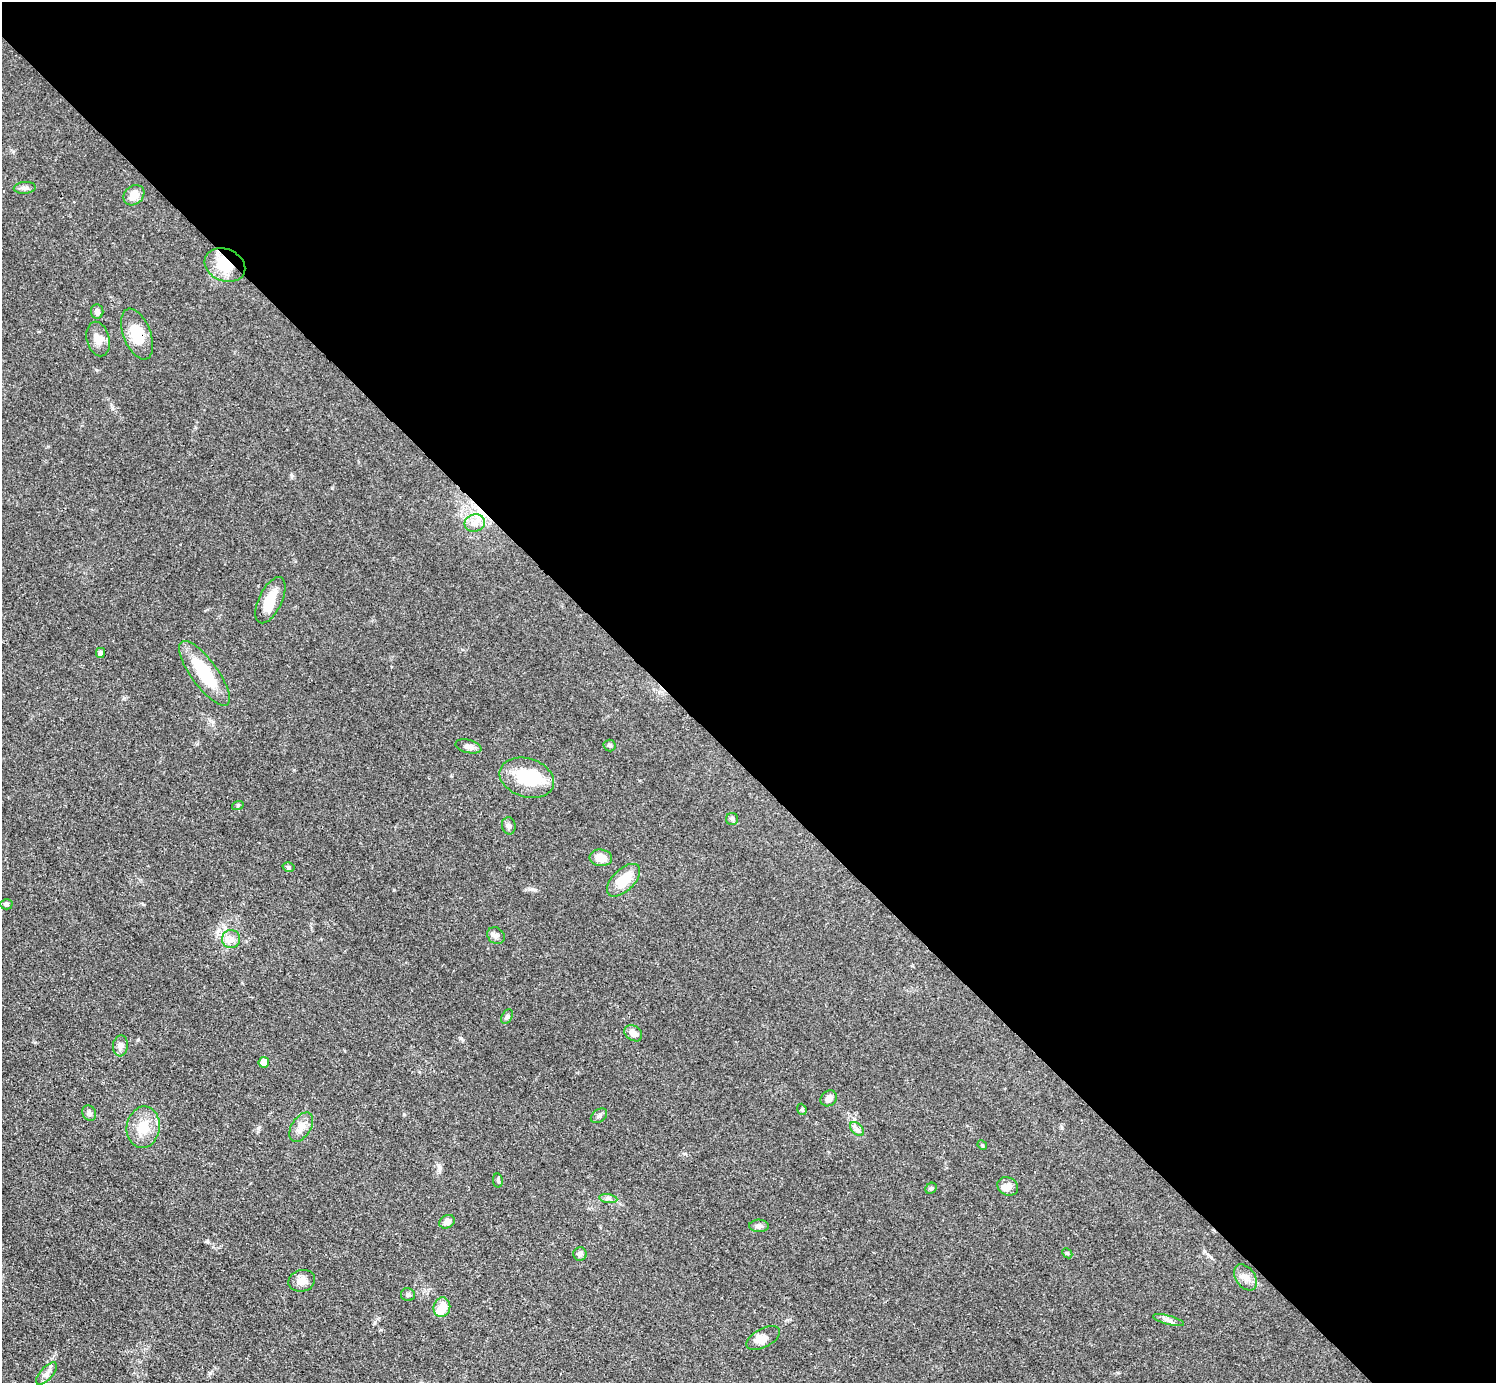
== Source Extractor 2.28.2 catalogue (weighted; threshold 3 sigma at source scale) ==
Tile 8 of 4 x 4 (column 4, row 2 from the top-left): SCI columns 4485-5978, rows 3061-4441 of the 5980 x 5979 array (HDU 1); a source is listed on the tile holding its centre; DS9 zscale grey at full resolution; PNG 1498 x 1385 px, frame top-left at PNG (2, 2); each listed source drawn as its Kron ellipse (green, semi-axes under 4 px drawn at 4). Shown black and unused: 55% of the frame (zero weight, under 3 of 4 exposures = <1% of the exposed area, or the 3 px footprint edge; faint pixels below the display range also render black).
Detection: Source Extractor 2.28.2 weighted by HDU 2 'WHT'; one run over the whole footprint, this tile lists its part. Background 0.049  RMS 0.0048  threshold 0.0217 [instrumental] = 3 sigma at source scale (4.5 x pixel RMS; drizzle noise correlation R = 1.50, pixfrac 1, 0.05/0.05 arcsec/px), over >= 5 px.
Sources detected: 53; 3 inside a brighter object's white glare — neither listed nor drawn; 1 inside a brighter listed object's ellipse — not listed separately; the other 49 listed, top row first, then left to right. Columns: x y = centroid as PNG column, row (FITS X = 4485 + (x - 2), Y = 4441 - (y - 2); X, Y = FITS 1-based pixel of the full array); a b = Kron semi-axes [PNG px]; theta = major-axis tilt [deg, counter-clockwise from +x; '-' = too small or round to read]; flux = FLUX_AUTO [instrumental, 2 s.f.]
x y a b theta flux
25 188 11 6 4 1.6
134 195 11 9 42 5.4
225 265 21 16 -23 14
97 311 7 6 - 1.8
137 334 27 13 -69 12
98 339 17 11 -75 5.1
475 523 10 8 19 3.6
270 600 25 11 64 10
100 653 5 4 - 1.7
204 673 39 13 -54 25
610 745 6 6 - 0.99
468 746 13 6 -13 2.3
527 778 28 19 -18 22
238 805 6 4 19 0.58
732 819 6 6 - 1
509 826 9 7 -79 1.3
601 858 11 8 -5 5.9
288 867 6 4 -17 0.83
624 880 20 11 44 13
6 904 6 5 - 1
496 936 9 8 - 1.8
231 939 9 9 - 2.9
507 1016 8 5 62 1
633 1033 10 7 -37 3.2
120 1046 10 7 85 2.2
264 1062 5 5 - 6.1
829 1098 9 7 43 2.7
802 1109 6 4 -69 0.7
89 1113 8 6 -60 1.5
599 1116 9 6 37 1.3
143 1127 21 16 81 9.8
301 1127 16 9 57 4.3
857 1129 8 5 -45 1.4
982 1145 5 4 - 0.5
498 1181 7 5 -80 0.76
1008 1186 11 9 -28 2.6
931 1188 6 5 - 0.74
608 1199 9 4 -9 1.4
447 1222 8 6 27 3.2
759 1226 10 6 0 1.5
1067 1253 6 4 -43 0.61
580 1254 7 6 - 1.2
1245 1277 14 9 -55 3.5
302 1281 13 10 16 3.8
408 1295 7 6 - 1.1
442 1307 10 8 73 7.2
1169 1320 16 4 -15 2
763 1338 18 9 29 4.1
46 1374 14 6 48 2.4
Overlapping masked pixels (flux is a lower limit): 3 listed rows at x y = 225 265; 137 334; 475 523
Unlisted compact peaks at least as high as the median listed source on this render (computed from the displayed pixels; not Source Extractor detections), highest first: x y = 461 1038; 258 1128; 532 889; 291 475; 197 744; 394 890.